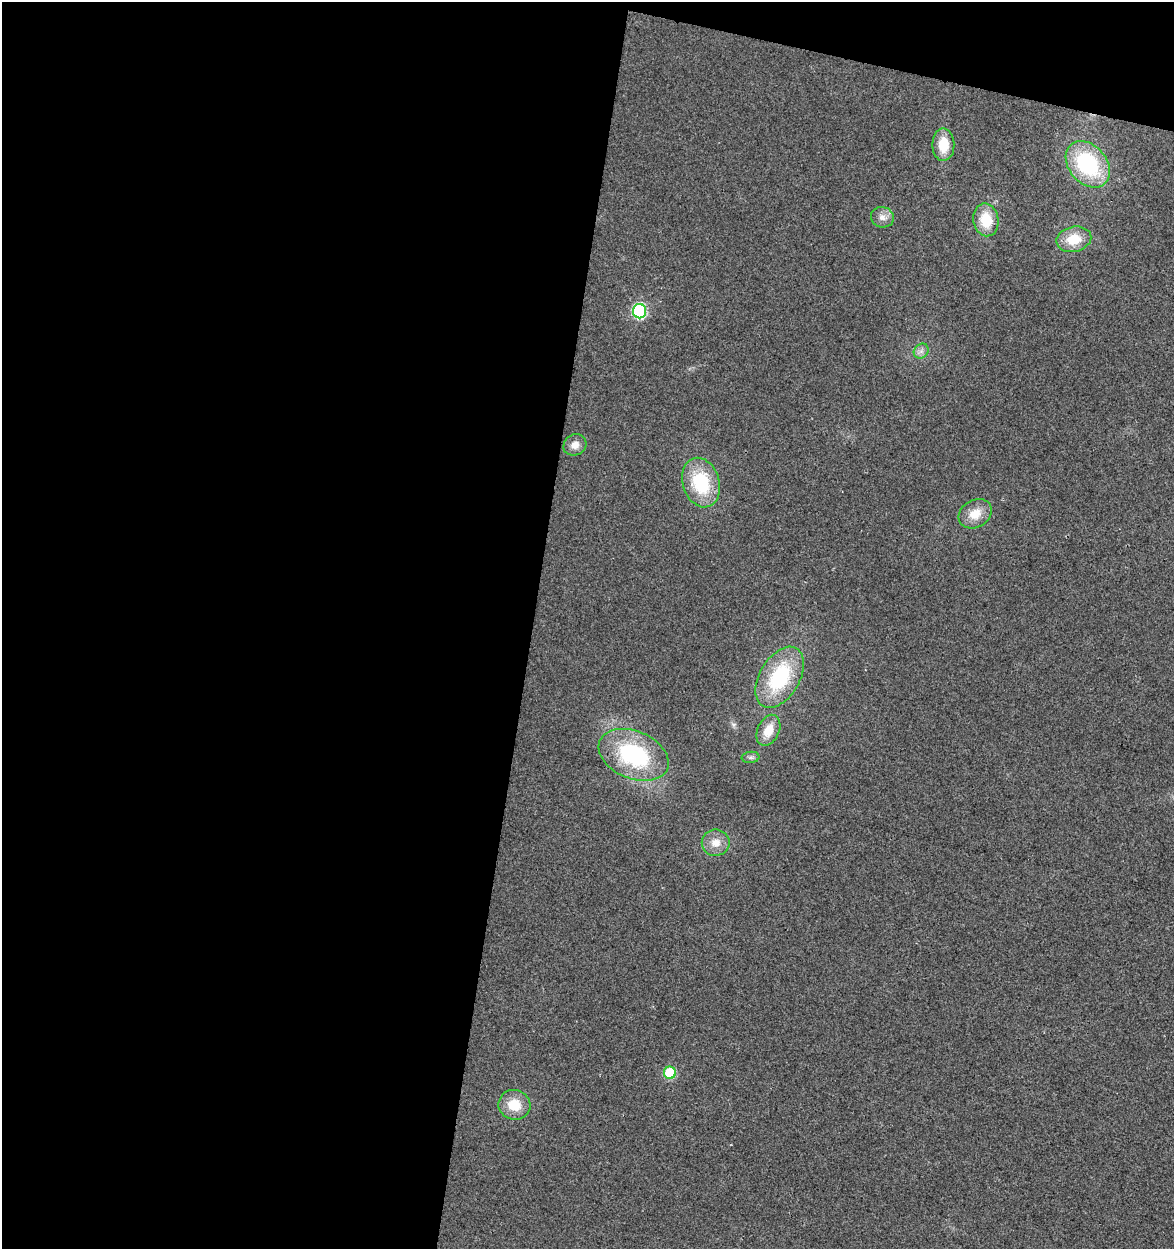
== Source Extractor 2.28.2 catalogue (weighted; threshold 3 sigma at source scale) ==
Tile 1 of 4 x 4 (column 1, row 1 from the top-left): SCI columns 285-1456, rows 3742-4988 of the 5193 x 4995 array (HDU 1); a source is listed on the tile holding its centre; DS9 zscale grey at full resolution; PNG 1176 x 1251 px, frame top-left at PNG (2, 2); each listed source drawn as its Kron ellipse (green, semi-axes under 4 px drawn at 4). Shown black and unused: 48% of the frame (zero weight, under 2 of 3 exposures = <1% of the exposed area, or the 3 px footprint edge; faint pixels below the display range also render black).
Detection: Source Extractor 2.28.2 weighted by HDU 2 'WHT'; one run over the whole footprint, this tile lists its part. Background 0.017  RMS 0.0078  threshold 0.035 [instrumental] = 3 sigma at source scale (4.5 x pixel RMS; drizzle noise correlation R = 1.50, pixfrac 1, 0.0396/0.0396 arcsec/px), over >= 5 px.
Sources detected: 17; all 17 listed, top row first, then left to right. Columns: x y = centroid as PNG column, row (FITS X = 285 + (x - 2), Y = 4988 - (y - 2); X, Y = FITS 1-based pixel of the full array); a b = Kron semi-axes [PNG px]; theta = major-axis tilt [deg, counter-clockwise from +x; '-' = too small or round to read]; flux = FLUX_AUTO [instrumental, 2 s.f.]
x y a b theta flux
943 145 16 11 -89 18
1088 164 26 19 -50 71
882 217 11 10 - 5.4
986 220 16 12 -80 23
1074 239 18 12 12 19
640 311 7 6 - 120
921 351 8 6 45 3.2
575 445 12 10 33 7.2
701 483 25 18 -73 47
975 514 17 13 30 13
780 677 33 20 59 63
768 730 16 11 65 13
634 755 36 24 -23 87
751 757 9 5 5 2.2
716 843 14 13 - 9.5
670 1073 6 6 - 51
514 1105 16 14 -17 18